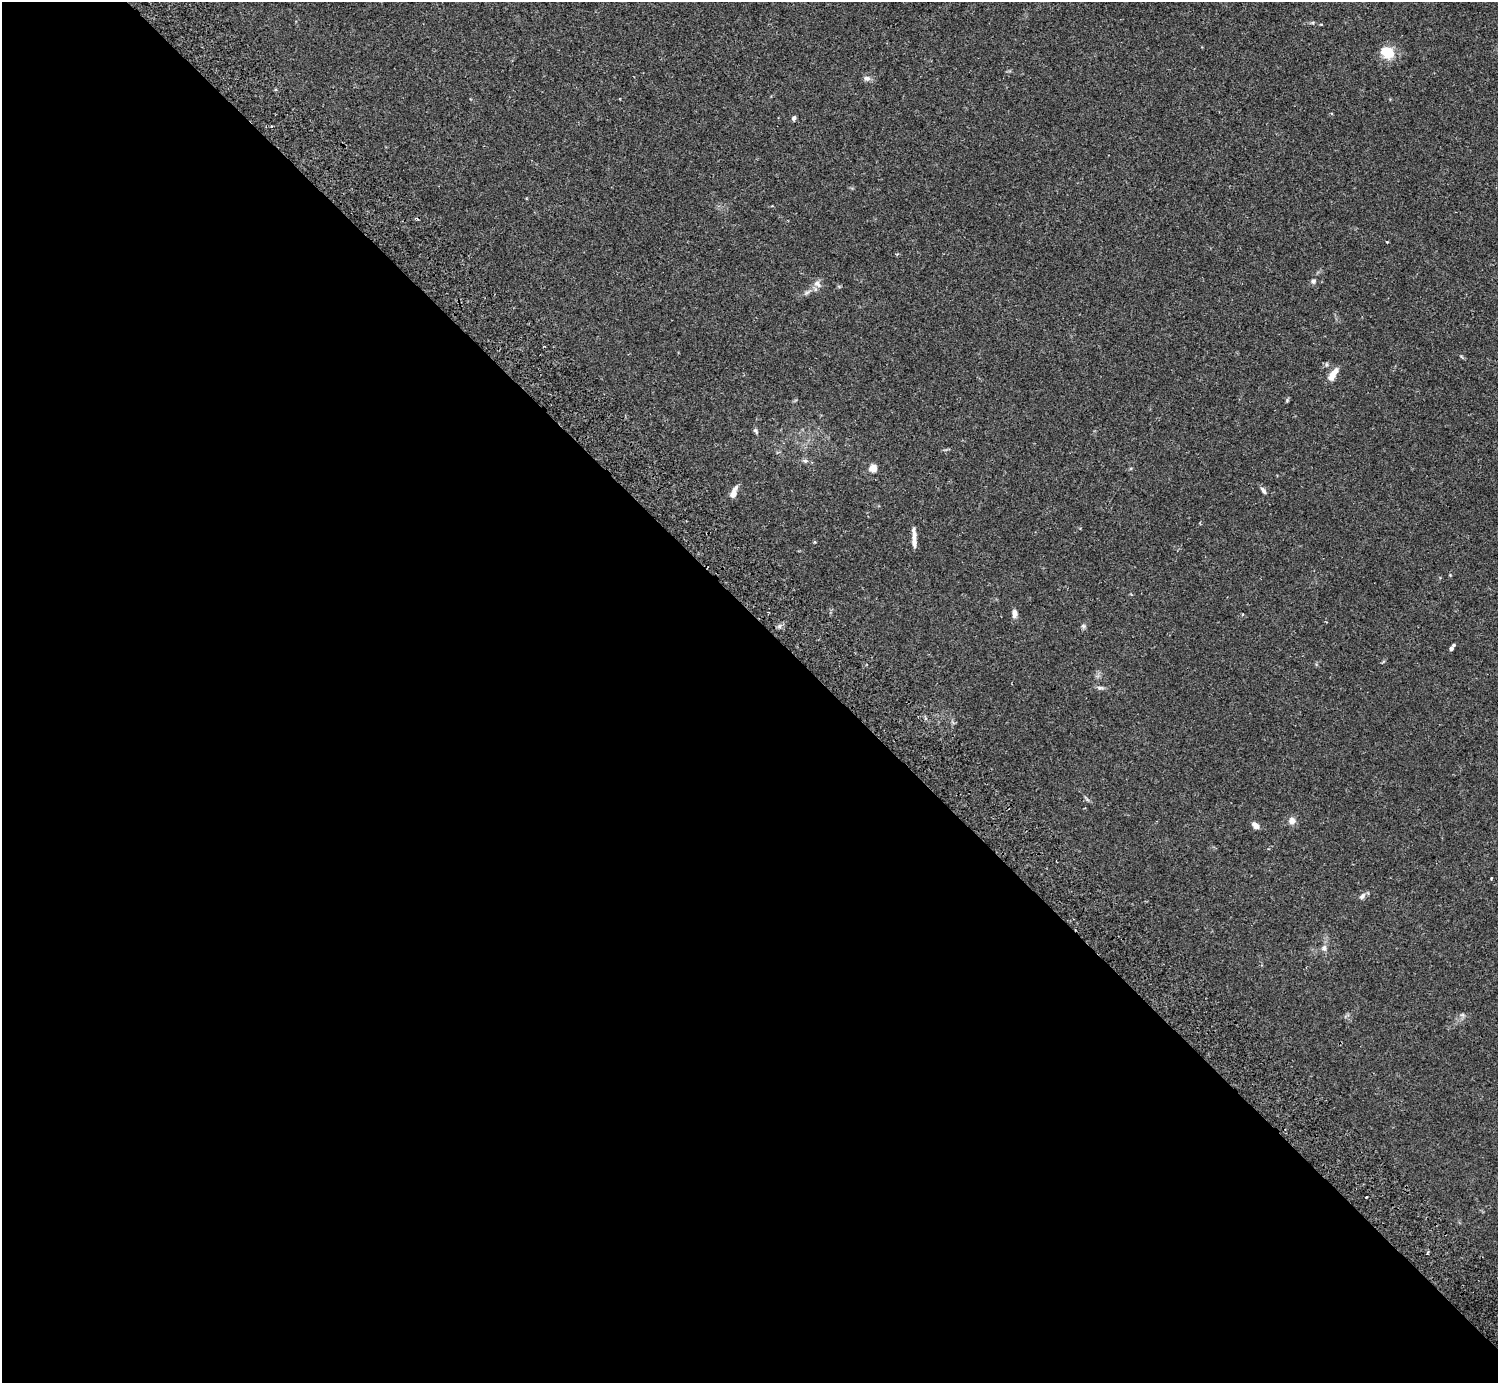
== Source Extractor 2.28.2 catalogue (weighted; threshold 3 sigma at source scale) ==
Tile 9 of 4 x 4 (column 1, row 3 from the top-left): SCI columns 45-1540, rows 1583-2963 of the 6071 x 6068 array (HDU 1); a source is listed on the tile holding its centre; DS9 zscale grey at full resolution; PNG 1500 x 1385 px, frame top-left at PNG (2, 2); no overlay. Shown black and unused: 55% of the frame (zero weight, under 2 of 3 exposures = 3% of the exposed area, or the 3 px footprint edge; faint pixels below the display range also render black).
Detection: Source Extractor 2.28.2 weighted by HDU 2 'WHT'; one run over the whole footprint, this tile lists its part. Background 0.0574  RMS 0.0053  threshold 0.0239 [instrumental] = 3 sigma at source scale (4.5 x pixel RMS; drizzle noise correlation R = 1.50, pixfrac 1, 0.05/0.05 arcsec/px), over >= 5 px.
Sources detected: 28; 1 cosmic-ray / hot-pixel residue — not listed; the other 27 listed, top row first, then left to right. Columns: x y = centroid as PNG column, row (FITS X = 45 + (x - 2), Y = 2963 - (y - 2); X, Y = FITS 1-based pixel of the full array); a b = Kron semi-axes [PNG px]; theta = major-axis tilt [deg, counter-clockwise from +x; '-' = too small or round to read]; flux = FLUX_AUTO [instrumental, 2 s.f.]
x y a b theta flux
1387 52 18 14 -27 9.8
867 78 9 7 -7 1.9
794 118 5 4 - 1.3
1387 242 3 3 - 0.7
1313 281 6 6 - 1.2
817 284 11 8 -42 2.7
1333 374 18 7 54 5.2
755 431 8 5 -60 0.99
805 461 6 5 - 0.94
873 468 5 5 - 13
1263 490 10 5 -54 1.5
734 493 16 6 68 3.5
914 536 19 5 -89 4.2
815 542 4 4 - 0.52
1014 614 10 6 -88 2.6
1242 615 4 3 - 0.68
1083 626 7 5 -21 0.97
1454 645 3 3 - 0.65
1451 648 4 3 - 1.4
1100 688 9 5 -3 1.2
1292 821 8 7 - 2.9
1256 825 8 5 -36 2.9
1491 878 3 2 - 0.44
1362 896 10 6 42 1.7
1324 948 9 7 59 1.8
1462 1015 7 4 18 0.88
1427 1253 5 3 - 0.55